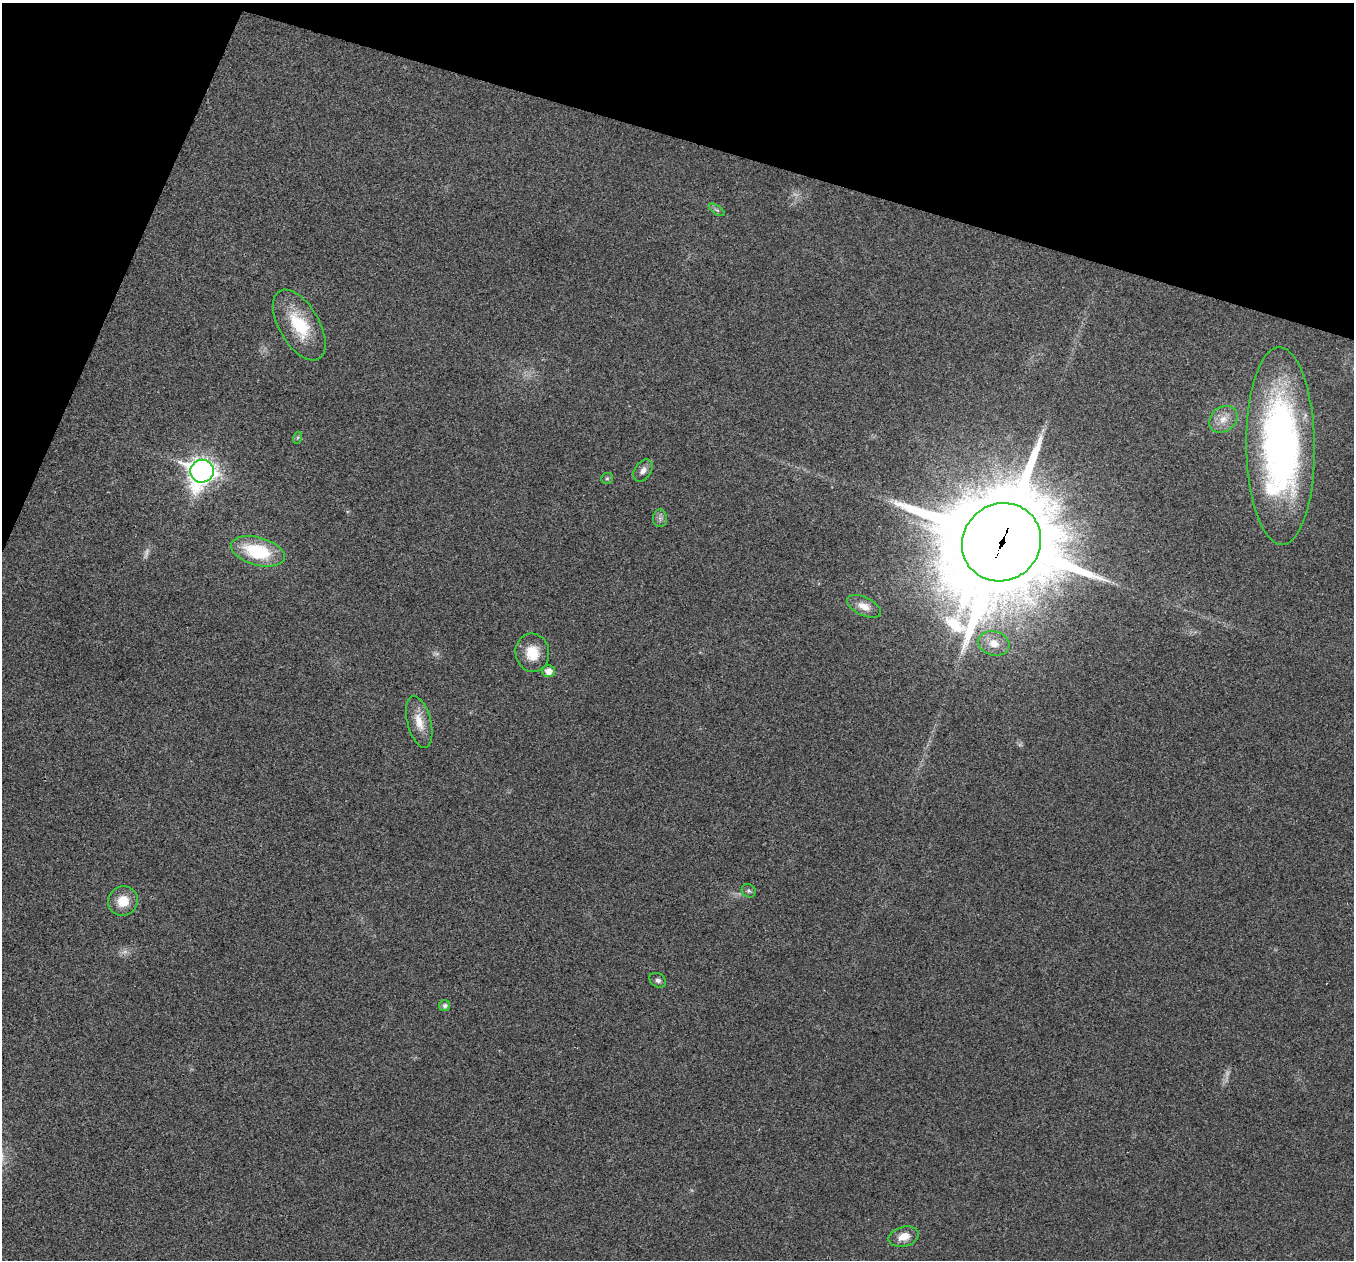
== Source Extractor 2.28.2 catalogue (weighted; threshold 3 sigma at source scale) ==
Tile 2 of 4 x 4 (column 2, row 1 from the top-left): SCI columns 1355-2706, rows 3908-5165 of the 5417 x 5431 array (HDU 1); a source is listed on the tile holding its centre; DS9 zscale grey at full resolution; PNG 1356 x 1262 px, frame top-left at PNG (2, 3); each listed source drawn as its Kron ellipse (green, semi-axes under 4 px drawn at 4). Shown black and unused: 15% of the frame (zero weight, under 3 of 4 exposures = <1% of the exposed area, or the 3 px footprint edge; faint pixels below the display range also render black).
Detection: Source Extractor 2.28.2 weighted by HDU 2 'WHT'; one run over the whole footprint, this tile lists its part. Background 0.0223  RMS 0.0052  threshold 0.0234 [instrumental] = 3 sigma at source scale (4.5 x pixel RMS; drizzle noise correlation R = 1.50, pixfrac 1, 0.05/0.05 arcsec/px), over >= 5 px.
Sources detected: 28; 6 too faint to see at this stretch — neither listed nor drawn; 1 inside a brighter listed object's ellipse — not listed separately; the other 21 listed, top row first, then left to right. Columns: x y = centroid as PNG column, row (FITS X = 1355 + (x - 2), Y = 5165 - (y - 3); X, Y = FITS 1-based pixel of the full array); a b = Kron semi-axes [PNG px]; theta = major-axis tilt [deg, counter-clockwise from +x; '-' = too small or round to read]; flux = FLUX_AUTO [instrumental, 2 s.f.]
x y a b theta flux
717 210 9 4 -35 1.1
299 325 39 20 -60 26
1223 419 15 12 38 6.7
297 438 6 4 70 0.76
1280 446 99 34 -89 240
202 471 11 11 - 460
643 471 12 8 56 3.3
607 478 6 5 - 0.85
660 518 9 7 -89 1.9
1002 542 40 38 41 13000
258 551 28 14 -15 34
864 606 18 9 -25 5.7
994 643 16 12 -16 6.7
532 653 19 17 -82 13
548 671 6 6 - 4.7
419 722 27 11 -75 9.3
749 891 7 6 - 1.2
123 901 15 14 - 10
658 980 9 7 -31 1.7
445 1006 5 5 - 1.7
904 1237 15 10 15 6.5
Overlapping masked pixels (flux is a lower limit): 1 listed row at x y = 1002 542